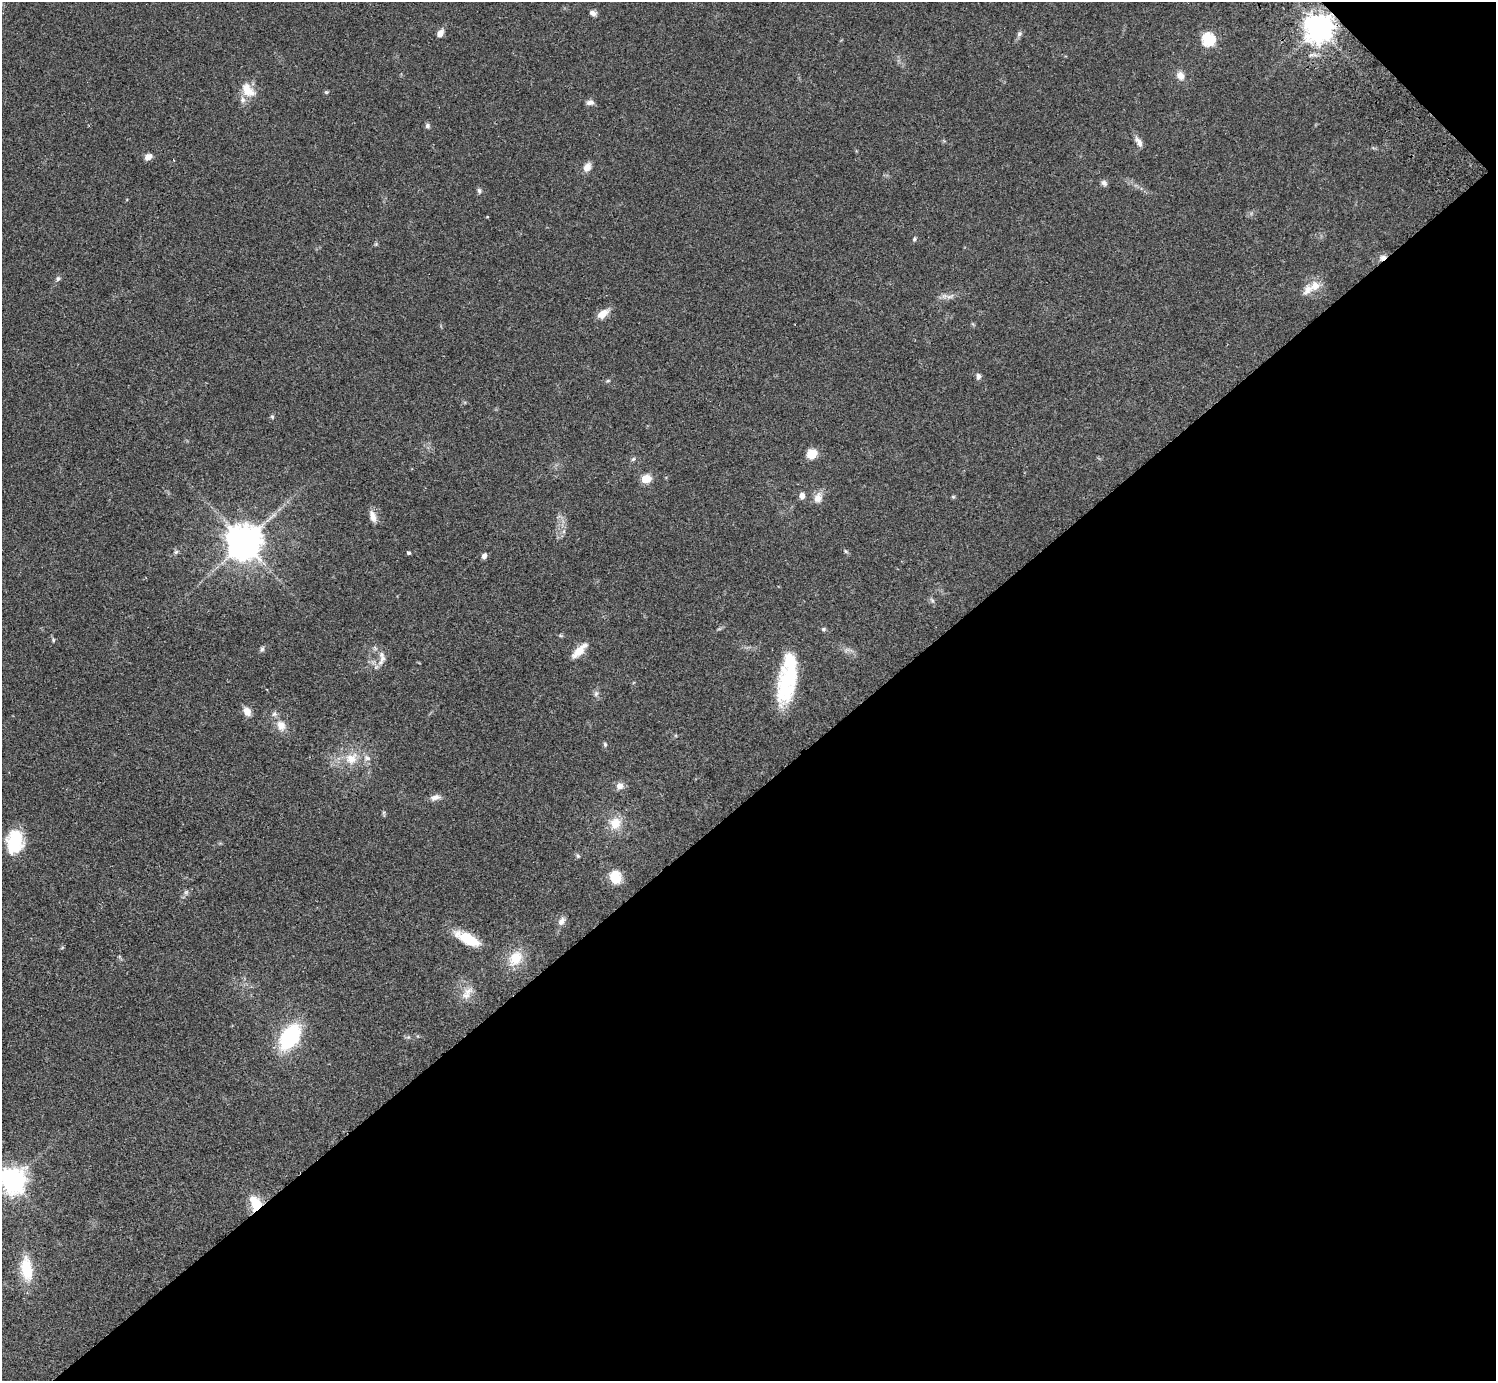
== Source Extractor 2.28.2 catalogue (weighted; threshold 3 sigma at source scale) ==
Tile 12 of 4 x 4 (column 4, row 3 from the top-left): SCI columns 4532-6025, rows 1724-3102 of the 6070 x 6064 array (HDU 1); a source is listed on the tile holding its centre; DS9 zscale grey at full resolution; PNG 1498 x 1383 px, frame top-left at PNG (2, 2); no overlay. Shown black and unused: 43% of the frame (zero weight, under 2 of 3 exposures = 3% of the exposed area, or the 3 px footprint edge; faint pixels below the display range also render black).
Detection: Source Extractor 2.28.2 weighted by HDU 2 'WHT'; one run over the whole footprint, this tile lists its part. Background 0.061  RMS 0.0072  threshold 0.0325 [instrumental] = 3 sigma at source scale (4.5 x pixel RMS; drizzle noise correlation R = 1.50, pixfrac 1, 0.05/0.05 arcsec/px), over >= 5 px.
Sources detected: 74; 2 inside a brighter object's white glare — not listed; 6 inside a brighter listed object's ellipse — not listed separately; the other 66 listed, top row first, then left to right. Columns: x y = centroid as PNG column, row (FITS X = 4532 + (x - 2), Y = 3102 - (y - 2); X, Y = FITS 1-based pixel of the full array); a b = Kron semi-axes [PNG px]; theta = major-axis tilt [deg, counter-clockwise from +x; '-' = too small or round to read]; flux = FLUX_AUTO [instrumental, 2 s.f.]
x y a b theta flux
593 13 9 6 -24 2.7
1319 27 9 8 - 990
440 33 8 6 54 4.3
1019 34 8 6 44 1.8
1208 39 7 6 - 82
1180 76 12 10 -56 5
248 90 20 13 -48 12
326 92 6 3 -17 0.81
590 102 10 7 9 2.5
427 126 7 6 - 1.5
1139 142 15 7 -59 3.9
148 157 8 6 24 4.9
587 167 12 8 60 4.6
1104 183 8 7 - 2.2
479 191 8 5 -89 1.5
487 217 4 3 - 0.48
914 239 6 4 62 1.1
1383 257 8 7 - 2.8
58 279 7 6 - 1.6
1315 286 12 10 65 7.5
950 296 12 6 19 3.2
603 314 16 8 35 6.9
978 376 7 6 - 2.2
608 381 6 4 2 0.86
272 417 6 4 -69 1
812 454 12 11 - 8.3
633 459 6 5 - 1.2
646 479 9 8 - 9.3
802 496 8 6 -89 3.3
953 497 6 4 -1 0.84
818 498 15 11 66 5.7
373 516 16 8 -71 5
244 542 10 10 - 1700
846 551 6 5 - 0.99
176 552 7 5 23 1.4
409 553 3 3 - 3
484 556 7 5 61 2.4
932 600 7 4 -46 1.3
824 629 6 5 - 1.1
560 635 6 4 -20 0.87
53 640 5 4 - 0.91
262 649 8 5 74 1.5
579 651 23 8 46 8.6
383 658 20 8 61 5.4
785 690 36 23 75 36
596 693 8 6 73 2
247 711 10 7 -61 6
281 726 15 12 -66 7.2
605 744 6 4 -71 1
351 759 17 15 38 13
620 786 9 9 - 4.3
435 797 14 7 11 3.8
384 813 9 3 -78 0.98
615 823 15 14 - 12
15 842 25 17 84 28
578 856 6 5 - 1.2
615 877 15 12 -77 12
186 892 7 4 72 1.4
561 921 11 7 57 3.5
466 938 34 13 -26 16
515 958 21 15 53 15
466 995 15 10 8 5.6
290 1037 22 13 56 67
12 1181 8 8 - 740
255 1203 18 12 -70 15
26 1269 31 14 -83 23
Overlapping masked pixels (flux is a lower limit): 3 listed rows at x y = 1319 27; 1383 257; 255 1203
Isophote crosses this tile's border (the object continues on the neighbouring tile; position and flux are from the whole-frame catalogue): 1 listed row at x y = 12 1181